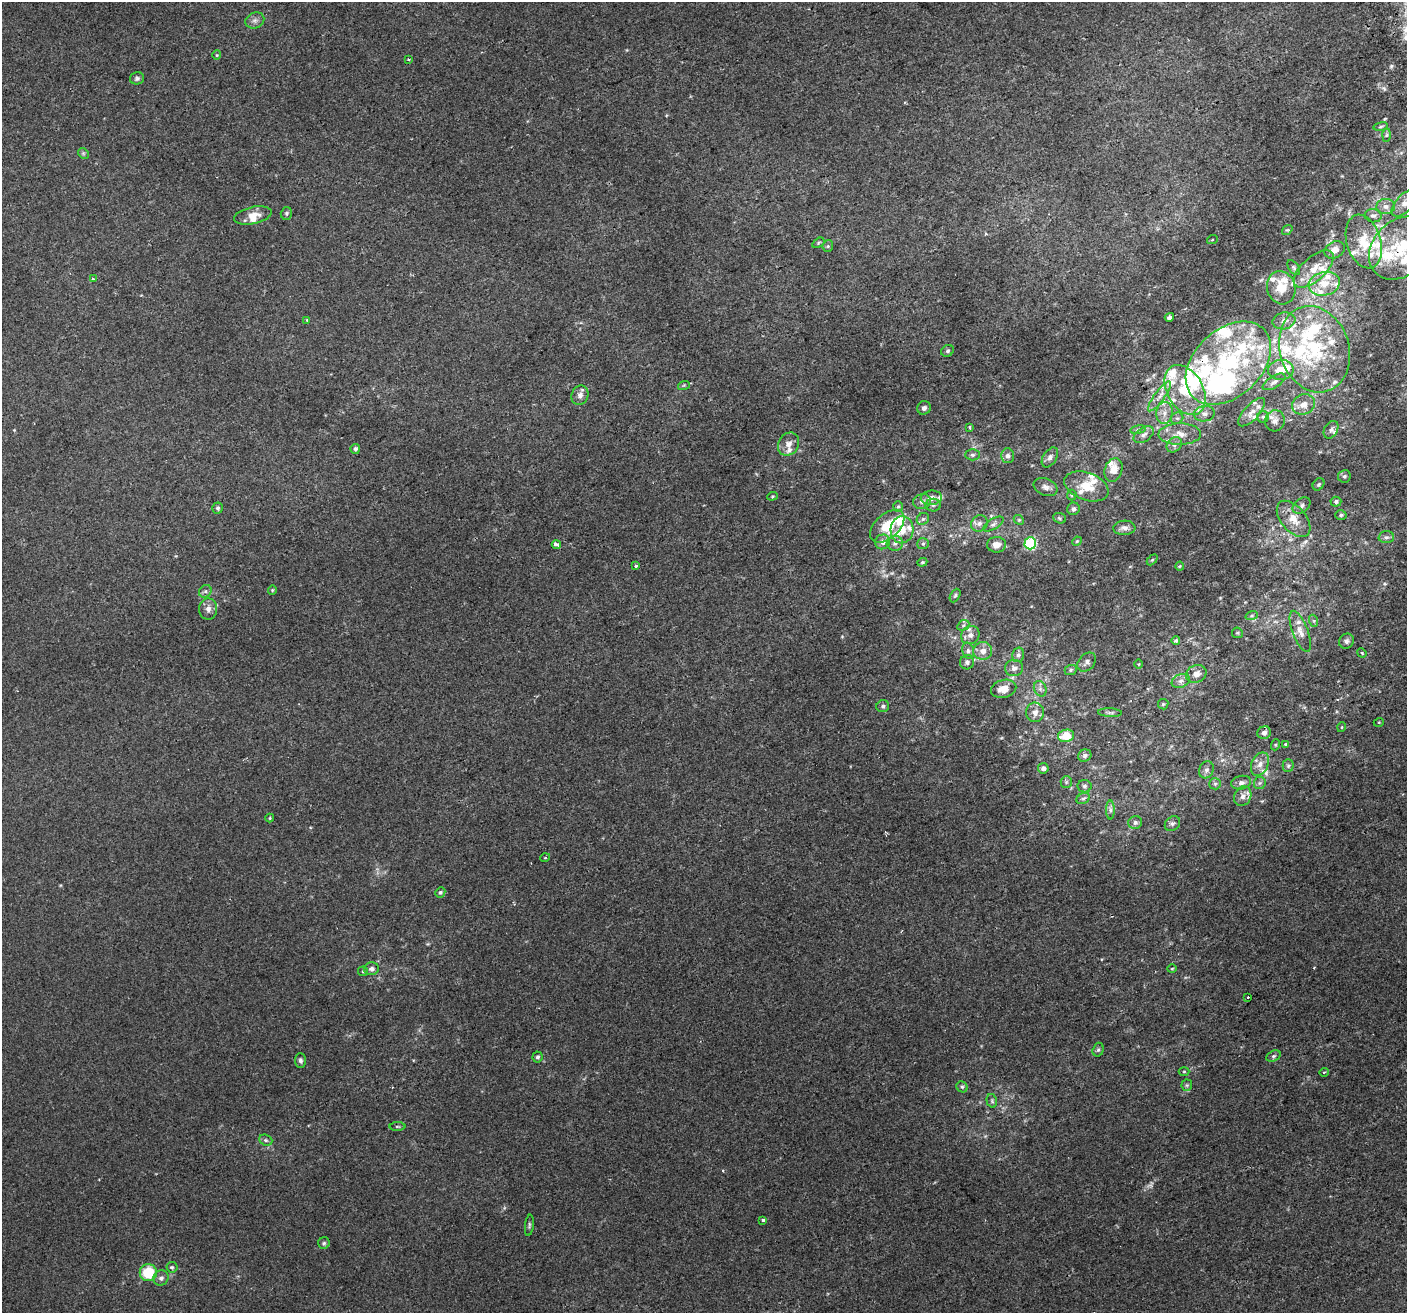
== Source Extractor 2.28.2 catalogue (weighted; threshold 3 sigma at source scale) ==
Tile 10 of 4 x 4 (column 2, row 3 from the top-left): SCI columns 1444-2848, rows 1415-2725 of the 5699 x 5506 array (HDU 1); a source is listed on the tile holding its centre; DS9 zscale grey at full resolution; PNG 1409 x 1315 px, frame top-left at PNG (2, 2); each listed source drawn as its Kron ellipse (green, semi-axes under 4 px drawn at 4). Shown black and unused: <1% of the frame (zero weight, under 2 of 3 exposures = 2% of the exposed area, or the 3 px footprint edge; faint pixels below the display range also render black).
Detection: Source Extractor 2.28.2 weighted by HDU 2 'WHT'; one run over the whole footprint, this tile lists its part. Background 0.00186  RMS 0.0028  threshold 0.0126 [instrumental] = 3 sigma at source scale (4.5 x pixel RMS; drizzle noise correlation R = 1.50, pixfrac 1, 0.0396/0.0396 arcsec/px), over >= 5 px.
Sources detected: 218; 1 inside a brighter object's white glare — neither listed nor drawn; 51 inside a brighter listed object's ellipse — not listed separately; the other 166 listed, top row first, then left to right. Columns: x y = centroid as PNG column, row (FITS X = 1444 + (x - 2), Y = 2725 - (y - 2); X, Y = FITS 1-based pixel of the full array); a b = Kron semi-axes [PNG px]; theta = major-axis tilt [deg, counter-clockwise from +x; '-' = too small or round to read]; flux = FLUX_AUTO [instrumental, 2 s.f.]
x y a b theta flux
255 20 10 7 23 1.1
217 55 4 4 - 0.28
408 59 4 3 - 0.25
137 78 7 6 - 0.65
1381 127 7 3 9 0.4
1386 135 6 4 88 0.37
83 153 6 4 -45 0.4
1405 203 17 8 46 2.9
1386 206 9 7 -1 1.4
286 213 6 5 - 0.52
253 215 19 8 12 3.1
1373 216 8 6 -10 0.91
1287 230 6 4 38 0.34
1212 240 5 3 - 0.26
1364 242 27 17 -73 8.7
818 243 6 4 32 0.36
828 246 6 5 - 0.49
1401 248 35 27 44 17
1334 250 10 8 30 2.1
1294 268 8 5 -53 0.57
1314 269 24 12 42 4.7
93 279 4 3 - 0.32
1324 284 16 11 12 4.5
1281 288 17 14 -73 5
1169 317 5 3 - 2.5
307 320 4 3 - 0.46
1284 321 11 8 11 1.5
1314 349 44 34 -72 25
947 351 7 5 32 0.56
1228 363 49 33 43 39
1281 370 13 10 2 3.4
1274 382 13 5 31 0.98
684 385 6 4 18 0.3
1185 390 27 18 -61 12
580 395 10 8 69 1.3
1159 396 18 5 54 2
1304 404 12 10 23 2.4
924 408 7 6 - 0.89
1252 412 18 7 48 2.1
1164 413 11 8 81 2
1204 414 10 7 7 1.4
1263 417 6 6 - 0.54
1177 418 6 5 - 0.6
1275 421 10 10 - 1.7
970 427 3 3 - 0.47
1138 430 8 4 9 0.58
1331 430 9 6 61 0.88
1180 434 21 10 0 3.8
1144 435 11 7 32 1.4
789 444 12 10 56 1.9
1174 445 8 6 43 1
355 449 5 4 - 0.73
972 455 7 5 0 0.65
1008 456 7 6 - 1.1
1050 457 11 6 57 1
1113 470 12 8 71 2.9
1344 476 6 6 - 0.59
1318 484 7 5 52 0.45
1086 486 23 13 -20 5
1046 487 12 8 -22 1.3
1072 495 5 5 - 0.31
772 496 5 4 - 0.34
931 498 10 7 6 1.8
922 501 9 7 15 1.2
1336 502 5 5 - 0.63
933 505 8 6 -1 0.72
1302 506 10 7 38 0.94
898 507 5 4 - 0.35
218 508 5 5 - 0.5
1073 509 6 6 - 0.89
1341 515 5 5 - 0.46
1060 518 7 5 -22 0.43
923 519 6 5 - 0.63
1294 519 21 12 -50 4.2
1019 520 6 4 -44 0.35
979 523 8 7 - 1.1
993 524 11 5 32 0.86
887 526 20 12 42 7.1
1124 528 11 7 3 1.3
902 530 13 11 86 3.6
1386 537 7 6 - 0.87
1077 541 5 4 - 0.3
883 542 7 7 - 1.3
895 543 8 7 - 1.2
1030 543 6 6 - 28
556 544 4 3 - 2.3
923 544 6 5 - 0.5
996 545 9 8 - 2.1
1152 560 6 4 45 0.34
922 562 5 4 - 0.35
636 566 3 3 - 0.53
1180 566 4 4 - 0.28
272 590 4 4 - 0.27
205 591 7 5 44 0.7
955 595 7 4 63 0.47
208 609 10 9 - 1.6
1252 615 6 4 20 0.47
1314 621 6 4 -71 0.38
963 625 6 5 - 0.45
1300 631 22 7 -69 2.4
1237 633 5 5 - 0.36
970 635 10 8 40 1.4
1176 640 4 3 - 0.97
1346 641 8 7 - 0.8
968 651 8 6 -77 0.74
983 651 9 9 - 2.2
1362 653 5 3 - 0.32
1018 655 7 6 - 0.81
967 662 7 7 - 0.88
1087 662 11 7 47 1.1
1138 664 4 3 - 0.25
1014 668 9 8 - 1.4
1071 670 6 5 - 0.44
1196 674 10 8 25 2.1
1181 681 9 6 23 1.1
1004 689 13 9 14 3.2
1040 689 8 6 -70 0.86
1163 704 5 5 - 0.36
883 706 6 6 - 0.64
1035 712 10 9 - 1.7
1110 713 12 4 -2 0.64
1379 722 5 3 - 0.22
1342 727 5 3 - 0.23
1264 733 7 6 - 0.99
1066 736 8 6 12 4.6
1285 744 4 4 - 0.25
1275 745 6 3 72 0.29
1085 756 7 6 - 0.8
1260 764 12 8 65 1.8
1288 766 6 5 - 0.55
1043 768 5 5 - 1
1206 770 9 7 63 0.98
1066 782 6 5 - 0.51
1241 783 10 6 12 1
1260 783 6 6 - 0.59
1215 784 6 5 - 0.54
1084 786 7 6 - 0.64
1243 796 10 8 64 1.6
1083 798 7 5 29 0.67
1110 810 9 4 -90 0.79
270 818 4 4 - 0.25
1135 823 7 6 - 0.89
1172 824 8 6 42 0.79
545 858 5 3 - 0.25
440 892 5 4 - 0.56
371 969 7 6 - 1.1
1172 969 5 3 - 0.24
363 971 5 5 - 0.32
1248 997 3 3 - 0.48
1098 1050 7 5 73 0.49
1273 1056 7 5 27 0.57
537 1057 5 5 - 0.54
300 1061 7 5 -88 0.71
1184 1072 5 3 - 0.29
1324 1072 5 3 - 0.25
1187 1085 6 5 - 0.45
962 1087 6 5 - 0.47
992 1101 7 5 -77 0.5
397 1126 8 4 -1 0.35
266 1140 7 5 -21 0.57
763 1220 3 3 - 0.78
529 1225 11 4 83 0.5
324 1243 6 5 - 0.47
172 1267 5 5 - 0.47
148 1273 8 8 - 9.8
161 1278 8 7 - 1
Overlapping masked pixels (flux is a lower limit): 2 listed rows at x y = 1401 248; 1228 363
Isophote crosses this tile's border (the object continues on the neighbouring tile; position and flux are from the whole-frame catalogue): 2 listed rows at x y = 1405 203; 1401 248